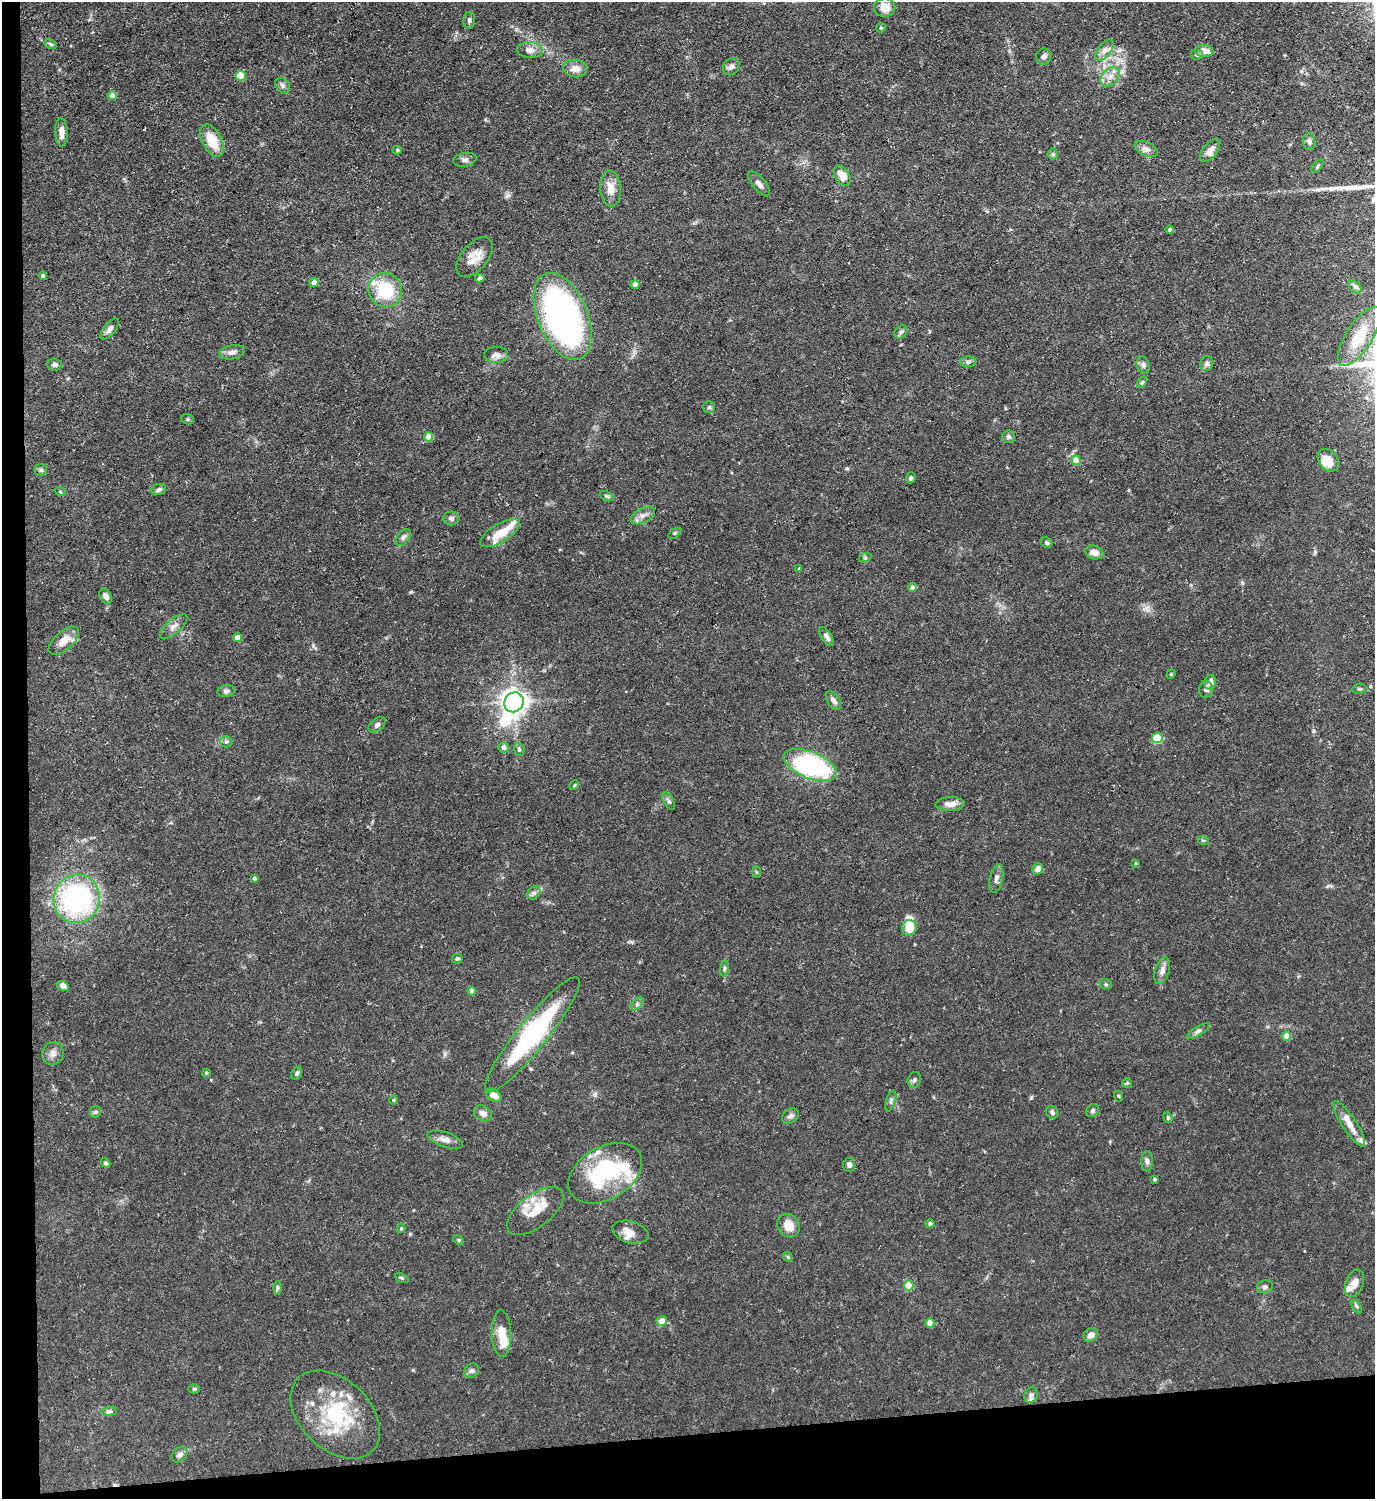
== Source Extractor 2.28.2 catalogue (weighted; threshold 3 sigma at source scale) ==
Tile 7 of 3 x 3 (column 1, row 3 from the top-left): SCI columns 226-1598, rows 1-1497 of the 4469 x 4492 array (HDU 1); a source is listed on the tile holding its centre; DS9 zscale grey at full resolution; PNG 1377 x 1501 px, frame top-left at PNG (2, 2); each listed source drawn as its Kron ellipse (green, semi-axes under 4 px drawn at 4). Shown black and unused: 6% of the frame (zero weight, under 3 of 5 exposures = <1% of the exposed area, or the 3 px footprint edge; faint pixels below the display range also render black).
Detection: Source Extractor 2.28.2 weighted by HDU 2 'WHT'; one run over the whole footprint, this tile lists its part. Background 0.0577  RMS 0.004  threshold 0.0178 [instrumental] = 3 sigma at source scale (4.5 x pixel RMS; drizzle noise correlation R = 1.50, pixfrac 1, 0.05/0.05 arcsec/px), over >= 5 px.
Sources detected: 172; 4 inside a brighter object's white glare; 1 long thin detection or spike segment (spike, bleed or trail) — neither listed nor drawn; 15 inside a brighter listed object's ellipse — not listed separately; the other 152 listed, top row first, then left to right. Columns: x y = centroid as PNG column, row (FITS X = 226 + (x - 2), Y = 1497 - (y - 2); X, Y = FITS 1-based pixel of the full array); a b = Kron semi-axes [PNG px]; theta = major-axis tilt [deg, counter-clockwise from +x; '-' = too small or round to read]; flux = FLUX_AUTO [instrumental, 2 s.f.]
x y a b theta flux
885 8 11 9 3 5.1
469 20 8 6 87 1.1
881 28 5 4 - 0.54
50 44 6 4 -27 0.58
530 50 13 8 -4 2.9
1104 50 12 6 54 2.1
1204 51 9 6 -4 5.3
1197 55 6 5 - 0.93
1044 56 8 7 - 1.4
731 67 9 7 48 1.5
575 68 12 9 -4 3.7
241 76 5 5 - 7.4
1110 77 11 7 45 2.8
283 85 8 6 -43 1.1
112 96 5 4 - 3.8
61 132 14 6 -88 3.2
212 141 17 9 -62 9.3
1309 142 8 6 -80 1.3
1146 149 12 7 -25 2
397 150 4 4 - 0.6
1210 150 13 7 52 2.8
1053 154 5 5 - 0.58
465 160 12 7 11 1.5
1317 166 8 4 51 0.58
842 176 11 7 -58 4.9
759 184 15 6 -50 1.9
611 189 18 10 -87 4.6
1170 230 4 4 - 0.95
475 257 23 13 50 5.5
43 275 4 4 - 0.94
480 278 4 4 - 2.3
314 283 5 4 - 2.9
635 285 4 4 - 3.3
1355 287 8 5 -45 0.8
385 290 17 16 - 18
563 316 46 25 -68 130
110 329 13 6 51 1.7
901 332 7 5 45 0.84
1359 336 34 13 58 11
232 352 13 7 11 2.2
496 355 12 8 2 2.4
968 362 8 5 3 0.99
1207 363 7 6 - 1.2
54 365 7 6 - 1.1
1143 365 9 6 -71 1.3
1142 382 6 4 55 0.55
709 407 6 6 - 0.8
188 419 6 5 - 0.66
428 437 4 4 - 5.3
1008 437 6 6 - 0.99
1076 460 5 4 - 11
1328 460 12 9 -50 6.1
41 470 6 6 - 0.78
911 478 5 4 - 0.89
159 490 8 5 20 1.2
60 491 5 3 - 0.43
607 496 7 4 -26 0.67
643 515 13 7 28 2.3
451 518 8 7 - 1.3
500 533 22 9 31 8.1
675 533 7 4 35 0.59
403 537 10 5 53 1.2
1047 543 6 5 - 0.8
1094 552 9 7 -17 3.1
865 558 6 4 18 0.56
799 568 4 3 - 0.44
912 588 4 4 - 2.3
105 596 8 5 -64 1.5
174 626 17 7 40 2.3
827 636 11 5 -57 1.4
237 638 4 4 - 4.1
64 641 18 9 42 5.6
1171 674 5 4 - 0.4
1210 682 7 5 73 2.5
1206 689 8 7 - 1.2
1359 689 7 5 10 0.73
226 691 9 6 9 1.1
833 700 10 6 -55 1.8
514 702 10 9 - 460
377 725 10 6 39 1.2
1157 738 5 5 - 22
226 742 6 5 - 0.79
504 747 5 5 - 1.9
519 749 7 5 -74 0.83
810 765 28 13 -22 60
574 785 5 4 - 0.43
669 801 9 5 -61 0.99
950 804 14 7 1 3.1
1203 840 6 3 -17 0.48
1136 863 4 3 - 0.46
1038 869 6 5 - 2.1
756 872 6 4 -88 0.49
254 878 4 3 - 0.62
996 879 15 6 79 1.8
534 893 7 6 - 1.1
77 899 24 23 - 70
909 928 8 7 - 6.3
457 959 5 5 - 0.63
724 968 8 4 81 0.72
1162 971 14 7 72 2.2
1106 984 6 5 - 0.65
63 986 6 4 -30 2
472 991 4 4 - 2.4
637 1004 8 4 45 0.84
1198 1031 13 4 31 1.2
532 1035 73 15 51 56
1287 1036 4 4 - 5.3
53 1053 11 10 - 2.4
206 1073 4 4 - 0.69
297 1073 7 5 62 0.83
914 1080 8 6 66 0.97
1127 1083 5 5 - 0.48
494 1095 8 5 -32 3.9
1118 1096 5 3 - 0.42
393 1100 5 3 - 0.4
891 1101 11 4 73 1.1
1092 1110 7 5 46 0.9
95 1112 6 5 - 0.72
1052 1112 7 5 -45 0.91
483 1113 9 7 -34 2.2
791 1116 9 7 32 1.3
1168 1117 6 4 -69 0.55
1349 1124 27 7 -57 5
445 1140 18 7 -18 2.5
1147 1161 10 5 -89 1.3
106 1163 5 4 - 1
849 1165 7 6 - 1.3
605 1173 40 26 31 37
1154 1179 4 3 - 0.77
535 1211 33 16 38 8.9
930 1224 4 4 - 0.97
789 1226 12 10 -55 4.9
401 1228 4 4 - 0.5
630 1232 18 10 -15 3.6
459 1240 5 4 - 0.52
788 1257 5 4 - 0.5
402 1278 7 4 -26 0.63
1355 1283 14 9 70 3.2
909 1286 5 5 - 13
1265 1287 8 6 14 1.2
277 1288 6 4 89 0.7
1357 1307 7 4 -59 0.76
662 1321 5 5 - 4.2
930 1323 4 4 - 5.5
502 1334 23 9 -88 6.5
1091 1335 8 6 42 2.4
472 1371 8 6 41 1.1
194 1389 5 4 - 0.58
1031 1395 8 6 64 1.1
109 1411 8 4 6 0.74
335 1415 52 35 -44 32
179 1455 9 7 44 1.8